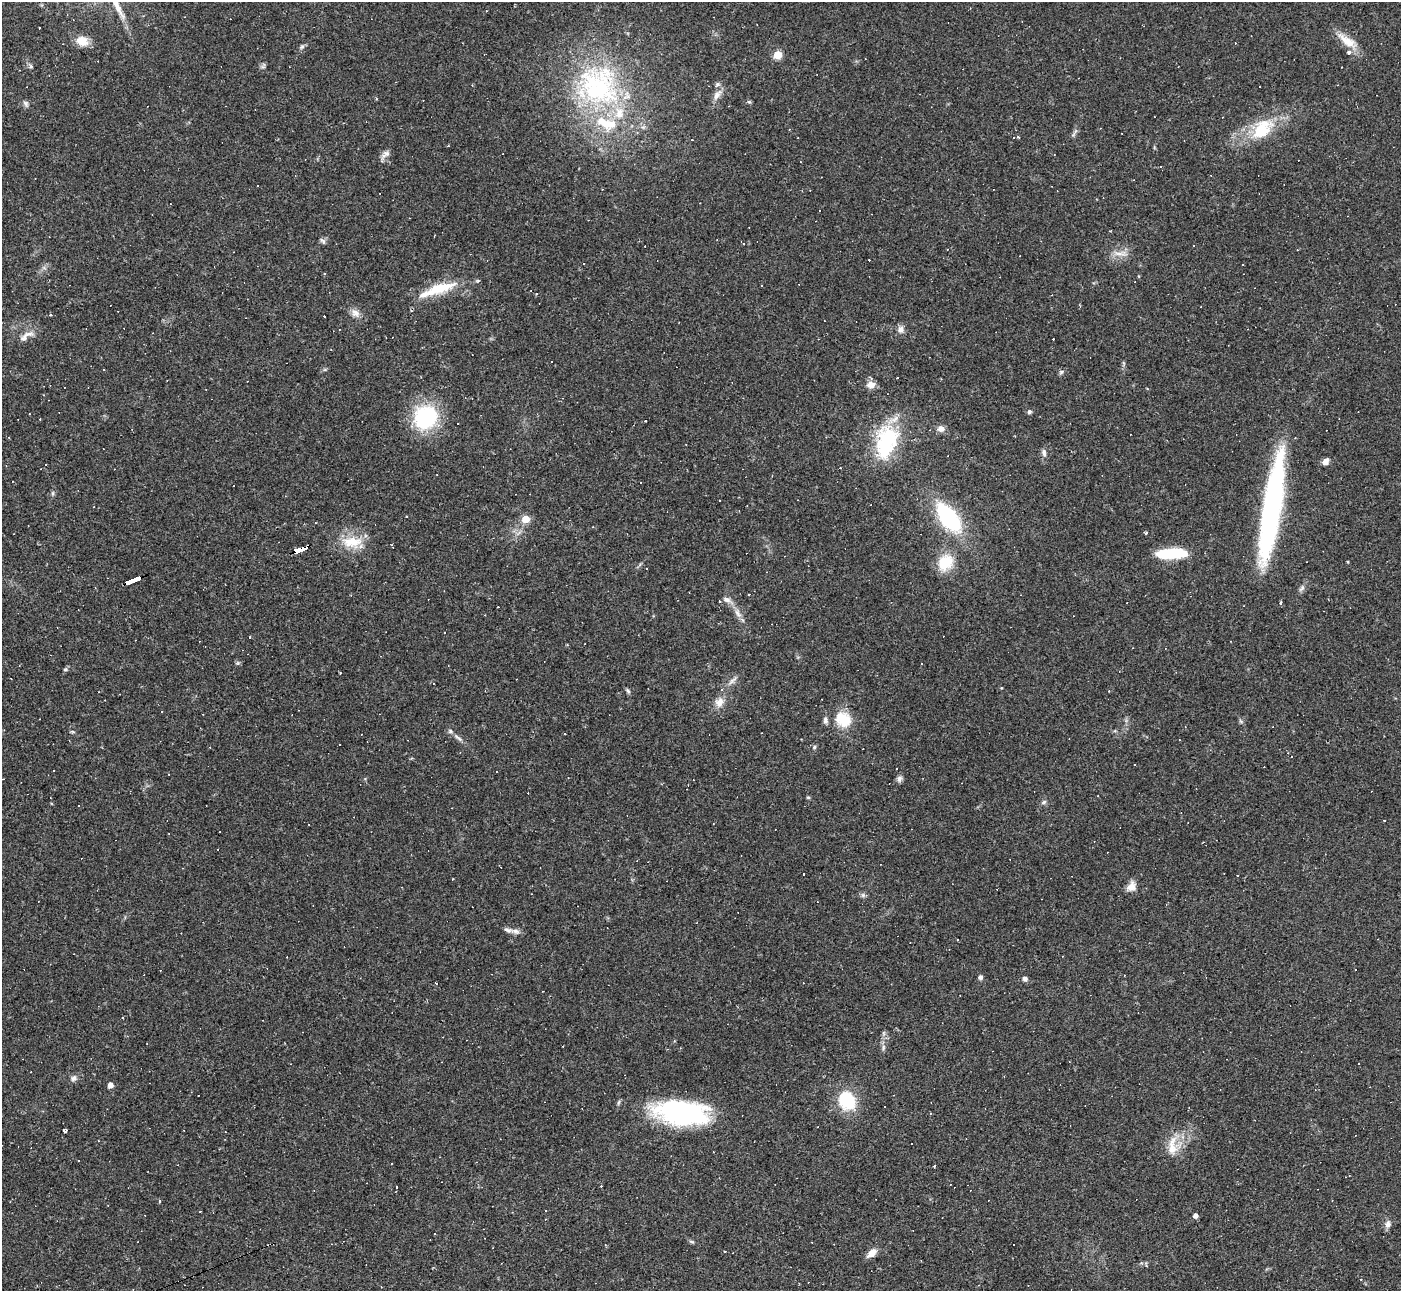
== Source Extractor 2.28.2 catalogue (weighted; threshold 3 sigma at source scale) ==
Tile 7 of 4 x 4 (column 3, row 2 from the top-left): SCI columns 2798-4196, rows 2858-4146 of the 5594 x 5585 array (HDU 1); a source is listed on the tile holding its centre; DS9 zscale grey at full resolution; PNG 1403 x 1293 px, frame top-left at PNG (2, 2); no overlay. Shown black and unused: <1% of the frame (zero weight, under 2 of 3 exposures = <1% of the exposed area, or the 3 px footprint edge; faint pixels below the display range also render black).
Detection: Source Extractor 2.28.2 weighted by HDU 2 'WHT'; one run over the whole footprint, this tile lists its part. Background 0.064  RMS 0.0055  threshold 0.0248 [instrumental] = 3 sigma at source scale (4.5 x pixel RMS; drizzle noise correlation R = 1.50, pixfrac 1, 0.05/0.05 arcsec/px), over >= 5 px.
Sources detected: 189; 82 cosmic-ray / hot-pixel residue — not listed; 13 inside a brighter listed object's ellipse — not listed separately; the other 94 listed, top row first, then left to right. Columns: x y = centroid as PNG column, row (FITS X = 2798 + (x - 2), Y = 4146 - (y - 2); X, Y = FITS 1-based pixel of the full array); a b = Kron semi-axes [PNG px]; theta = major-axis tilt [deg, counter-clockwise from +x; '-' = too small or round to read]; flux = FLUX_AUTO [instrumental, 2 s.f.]
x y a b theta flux
82 41 14 11 -23 7.1
1347 41 31 10 -36 9
302 47 7 5 21 1.2
778 55 5 5 - 20
31 67 6 4 -19 0.89
597 87 66 53 -37 110
717 94 16 7 51 3.8
749 102 6 5 - 0.75
26 103 9 6 -51 1.5
1262 129 35 21 46 25
387 153 10 8 -4 2.3
257 186 2 2 - 0.45
323 241 9 5 -37 1.3
743 244 4 3 - 0.49
1119 254 18 4 -3 3.1
1242 265 3 3 - 2
761 285 3 2 - 0.35
440 288 42 13 14 19
1080 306 3 3 - 0.5
355 313 12 9 -33 3.5
50 315 4 3 - 0.75
901 329 9 8 - 2.8
28 334 15 7 4 3.5
552 361 2 2 - 0.54
104 369 3 2 - 0.54
1061 372 6 6 - 1.1
871 385 9 8 - 4.7
1029 412 6 5 - 1.2
425 417 29 26 47 43
458 423 3 3 - 3.8
941 429 8 7 - 3.1
9 437 3 3 - 0.48
886 442 42 25 75 45
1044 453 12 6 -83 2.1
1325 461 6 5 - 4.3
640 482 3 3 - 0.66
1272 507 105 16 81 140
406 516 3 2 - 0.92
949 518 24 12 -51 72
526 519 5 5 - 12
1146 532 4 3 - 1.1
352 542 30 15 1 14
391 545 6 4 -65 0.53
300 550 12 4 20 110
1171 554 30 9 2 29
945 562 19 15 55 16
647 569 2 2 - 0.45
133 580 15 3 22 160
1302 588 9 6 50 1.6
726 599 10 7 -15 2.5
1280 603 4 3 - 0.9
738 613 15 6 -57 3.5
444 632 3 2 - 0.43
922 663 2 2 - 0.41
65 669 6 5 - 0.89
340 673 2 2 - 0.57
732 680 16 5 40 2.7
628 691 8 4 -52 1
719 702 14 11 66 5.1
843 719 20 17 -36 15
458 738 14 4 -38 2.1
339 744 2 2 - 0.42
814 747 6 5 - 0.85
169 774 2 2 - 0.37
899 778 9 6 70 1.8
1098 796 2 2 - 0.35
808 797 5 3 - 0.6
1044 802 7 4 45 1
79 805 3 3 - 2.3
1237 876 3 2 - 0.4
1131 886 12 10 72 4.2
864 895 11 5 -7 1.3
516 931 13 7 -17 2.5
1063 956 3 2 - 0.31
980 977 5 5 - 1.5
1025 979 6 6 - 1.7
436 983 3 3 - 0.8
123 1018 3 2 - 0.61
883 1047 8 5 72 1.4
74 1078 9 8 - 2.1
110 1085 5 4 - 4.2
847 1100 19 16 -55 27
682 1113 55 24 -7 90
64 1130 5 4 - 1.9
1172 1146 32 12 88 9.7
160 1201 4 3 - 0.65
108 1205 3 2 - 0.4
200 1211 3 2 - 0.39
1195 1216 4 4 - 2.7
1388 1224 10 8 76 2.5
692 1242 8 3 -19 0.85
872 1253 12 7 41 4.9
1146 1265 6 4 -87 0.84
979 1285 3 3 - 0.39
Overlapping masked pixels (flux is a lower limit): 2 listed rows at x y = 300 550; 133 580
Unlisted compact peaks at least as high as the median listed source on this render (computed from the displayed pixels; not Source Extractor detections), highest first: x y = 238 663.